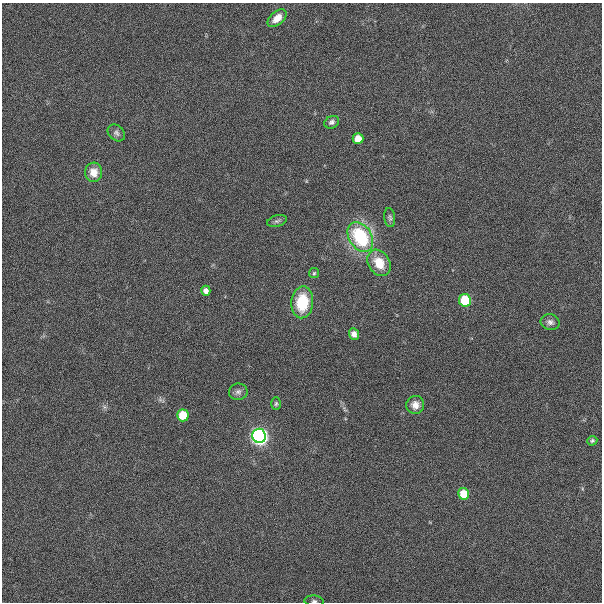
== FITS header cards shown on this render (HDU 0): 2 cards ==
NAXIS1  =                  600
NAXIS2  =                  600

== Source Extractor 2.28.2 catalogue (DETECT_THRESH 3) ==
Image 600 x 600 px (HDU 0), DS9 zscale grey, 1 PNG px = 1 image px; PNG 604 x 604 px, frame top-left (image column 1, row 600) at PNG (2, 3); each listed source drawn as its Kron ellipse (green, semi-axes under 4 px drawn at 4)
Background 0.00295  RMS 0.017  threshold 0.0499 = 3 sigma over >= 5 px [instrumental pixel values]
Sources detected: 23; all 23 listed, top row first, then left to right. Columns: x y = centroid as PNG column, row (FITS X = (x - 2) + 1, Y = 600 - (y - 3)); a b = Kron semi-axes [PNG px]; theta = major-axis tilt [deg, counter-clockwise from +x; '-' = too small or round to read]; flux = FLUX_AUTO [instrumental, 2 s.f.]
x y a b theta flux
277 18 11 6 41 11
332 122 7 6 - 3.3
116 133 10 7 -42 3.5
358 139 5 5 - 17
94 172 9 8 - 12
390 218 9 5 -83 2.6
277 221 10 5 15 2.8
360 237 16 11 -58 86
379 263 14 10 -57 22
314 273 5 5 - 1.5
206 291 5 4 - 6.5
465 300 6 6 - 66
302 302 16 11 86 42
550 322 9 8 - 4.3
354 334 6 5 - 5.3
238 392 9 8 - 4
276 404 6 5 - 1.9
415 405 9 9 - 8.2
183 415 6 5 - 38
259 436 7 6 - 680
592 441 5 4 - 2.1
463 494 6 5 - 26
314 601 9 5 -3 3.3
At the frame edge (FLAGS 8, measured only in part): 1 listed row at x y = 314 601